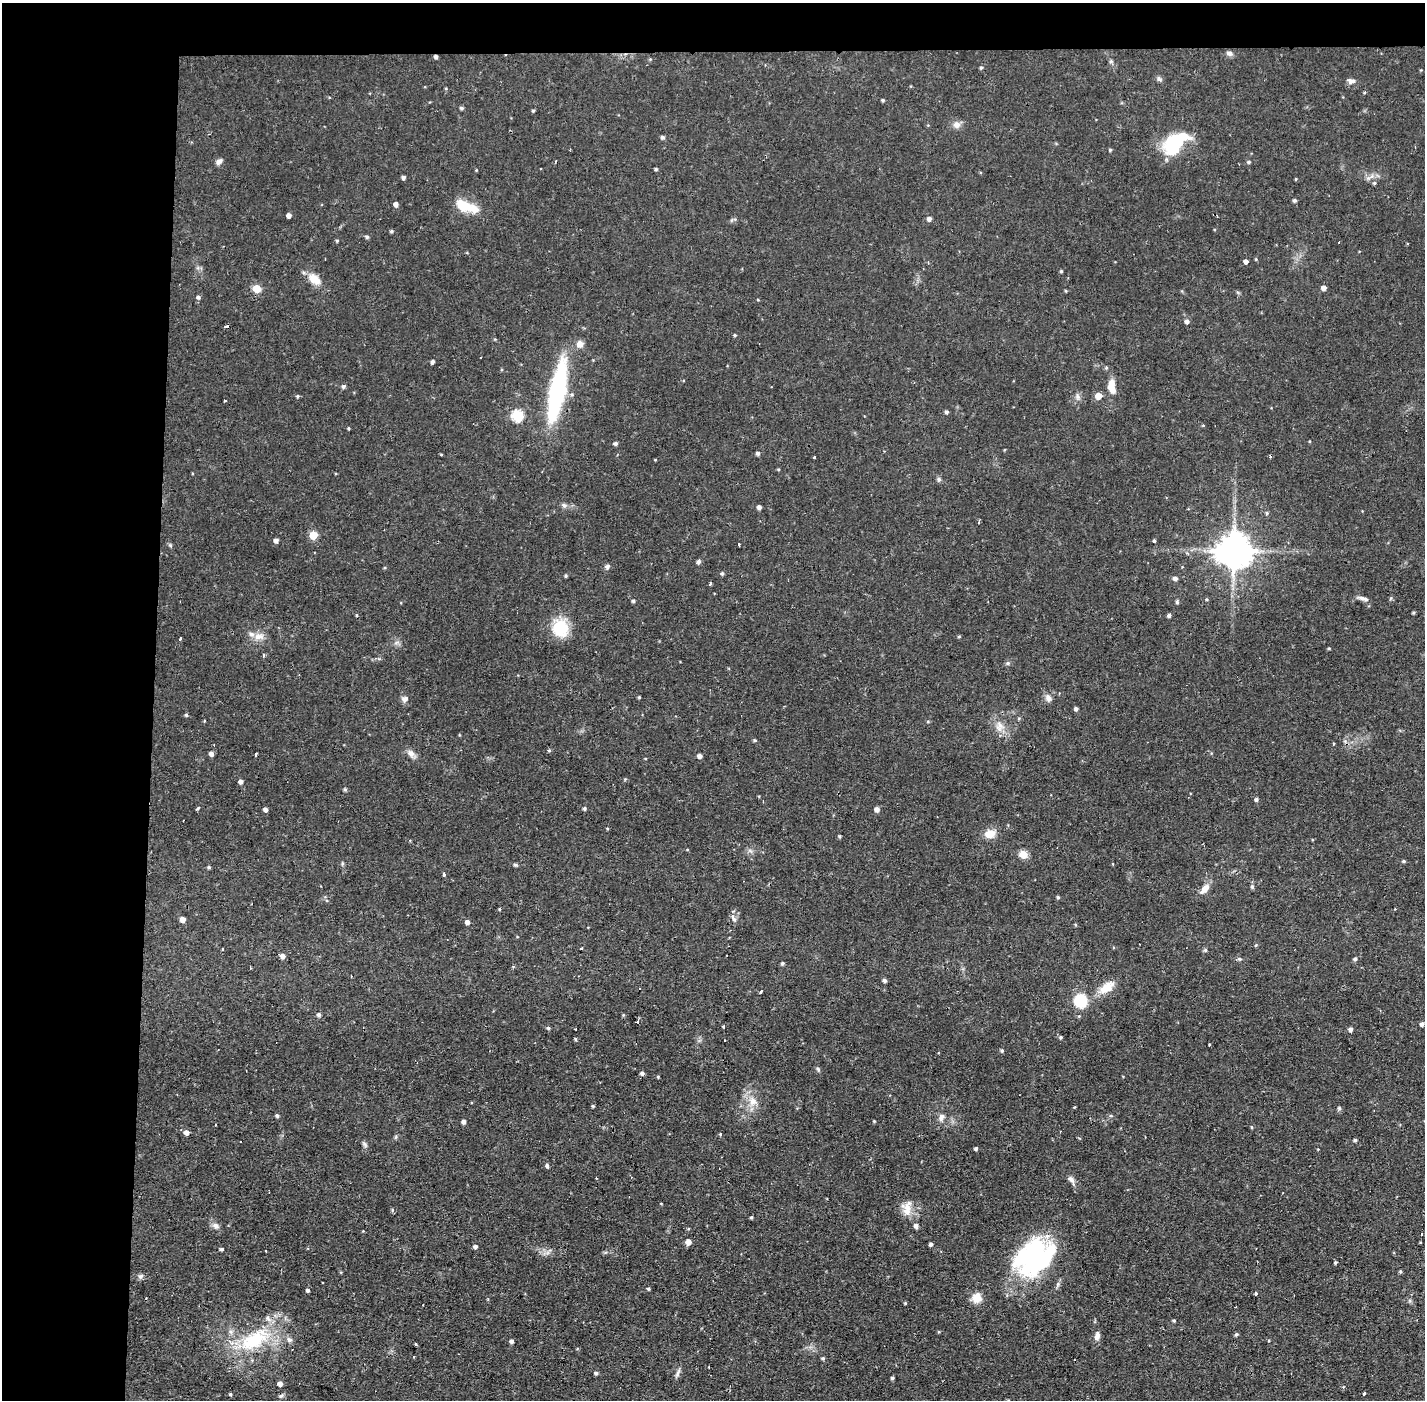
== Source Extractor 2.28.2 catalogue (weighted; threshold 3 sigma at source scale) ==
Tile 1 of 3 x 3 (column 1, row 1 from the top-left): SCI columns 1-1423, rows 2849-4246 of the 4268 x 4300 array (HDU 1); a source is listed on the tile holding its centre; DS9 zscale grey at full resolution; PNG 1427 x 1402 px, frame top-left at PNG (2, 3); no overlay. Shown black and unused: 14% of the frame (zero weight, under 2 of 3 exposures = <1% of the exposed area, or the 3 px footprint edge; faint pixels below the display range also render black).
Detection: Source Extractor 2.28.2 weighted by HDU 2 'WHT'; one run over the whole footprint, this tile lists its part. Background 0.056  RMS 0.0057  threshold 0.0255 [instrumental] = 3 sigma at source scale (4.5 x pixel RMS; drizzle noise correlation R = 1.50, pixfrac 1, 0.05/0.05 arcsec/px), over >= 5 px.
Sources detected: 217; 4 inside a brighter object's white glare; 7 cosmic-ray / hot-pixel residue — not listed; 5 inside a brighter listed object's ellipse — not listed separately; the other 201 listed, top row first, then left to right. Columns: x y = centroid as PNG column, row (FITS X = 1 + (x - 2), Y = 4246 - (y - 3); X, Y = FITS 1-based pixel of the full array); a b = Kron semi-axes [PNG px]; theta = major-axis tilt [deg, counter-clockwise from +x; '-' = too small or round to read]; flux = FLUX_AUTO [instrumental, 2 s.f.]
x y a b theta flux
1229 53 9 6 -17 1.7
436 57 4 3 - 1.6
1111 61 6 4 44 0.82
981 68 5 4 - 0.88
1159 79 8 6 -45 1.3
1351 81 11 6 -2 2.2
883 100 3 3 - 0.95
462 108 5 4 - 1.1
533 111 4 3 - 0.73
957 125 10 9 - 3.3
663 137 4 4 - 1.4
1173 147 16 13 6 25
1110 150 4 4 - 0.75
219 161 9 6 47 2.1
1249 162 5 4 - 0.91
540 168 3 2 - 0.52
656 169 4 3 - 0.82
403 177 4 4 - 1.6
1368 178 7 5 44 1.6
1374 183 4 4 - 0.87
1294 200 4 4 - 1.3
396 204 4 4 - 2.9
463 205 24 13 -35 12
289 215 4 4 - 2.7
929 219 5 4 - 2.1
391 231 4 4 - 0.93
367 237 5 4 - 1.2
337 241 4 4 - 0.68
1246 261 4 4 - 2.4
1061 271 4 3 - 0.7
314 279 16 10 -37 8.1
1323 288 4 4 - 2.8
257 289 5 5 - 18
1066 291 4 3 - 0.59
198 297 5 4 - 1.3
758 300 4 3 - 0.46
1187 321 5 5 - 1.9
735 335 4 3 - 0.68
580 344 9 8 - 3.6
432 362 4 3 - 1.6
343 386 5 4 - 1.5
1112 386 18 8 -83 8
557 391 49 12 79 100
297 396 5 4 - 0.78
1098 396 5 5 - 6.6
1078 397 8 6 -57 1.9
946 412 4 4 - 1.3
517 416 6 6 - 47
348 428 4 3 - 0.54
615 443 5 4 - 1.3
758 453 4 4 - 1.5
441 454 5 3 - 0.46
814 457 3 2 - 0.71
655 460 3 3 - 0.43
778 469 5 3 - 0.5
939 479 7 5 -89 1.2
564 505 8 6 -25 1.7
759 507 4 4 - 2.1
1267 513 5 4 - 0.92
979 522 4 3 - 0.61
313 535 5 5 - 16
276 541 4 4 - 2.3
1154 541 3 3 - 2.1
739 544 3 2 - 1.3
170 545 5 5 - 0.75
1234 550 10 10 - 1400
699 562 5 4 - 1.6
607 566 7 6 - 1.5
722 573 4 4 - 1.1
566 576 4 4 - 0.75
1175 578 5 4 - 1.9
710 584 3 3 - 0.91
1363 598 15 5 -15 2.2
633 601 4 4 - 1.1
1177 602 6 5 - 0.81
1413 612 3 3 - 0.73
356 615 4 3 - 0.63
1169 615 4 4 - 1.4
560 628 18 16 -79 22
259 636 16 8 13 4.6
959 636 4 4 - 0.63
180 638 3 2 - 0.73
396 643 7 4 19 1.3
1329 648 4 3 - 0.58
263 655 3 3 - 3.2
1008 663 6 5 - 1
639 697 3 3 - 0.62
1048 698 10 8 -61 2.6
405 699 9 7 12 2.4
1076 709 4 3 - 1.5
186 715 4 4 - 0.81
1000 726 15 12 -86 6
755 740 5 4 - 0.77
1333 744 3 3 - 1.4
549 750 5 4 - 0.75
411 753 11 8 -41 3
211 754 4 4 - 2.5
256 754 3 3 - 2.9
700 756 4 4 - 2.5
240 782 5 5 - 2
345 790 5 4 - 0.9
1256 799 4 4 - 1.3
198 808 5 3 - 1.5
265 809 4 4 - 2.4
584 809 4 4 - 0.93
877 809 5 4 - 2.9
607 828 4 3 - 0.53
990 834 14 10 15 6.3
839 836 4 4 - 0.78
750 851 7 4 -19 1.3
1023 854 9 8 - 5.7
1403 861 5 4 - 0.81
515 865 6 4 -20 0.84
209 867 4 4 - 0.79
444 874 4 3 - 1.7
1252 886 6 5 - 1.2
1205 889 14 7 48 5
1058 897 4 3 - 0.79
499 909 4 3 - 0.63
732 916 8 6 -87 2.2
182 919 4 4 - 4.1
467 922 4 4 - 2.4
1256 945 5 4 - 0.56
222 948 3 3 - 1.8
581 948 3 2 - 1.1
1205 950 5 5 - 0.86
282 956 5 5 - 3.1
1239 959 6 5 - 0.89
1355 959 5 4 - 1.3
782 963 4 4 - 1
884 980 4 4 - 1.4
1106 988 22 11 34 9.2
761 991 4 2 - 1.1
1080 1001 12 11 - 20
319 1015 5 5 - 1.4
623 1015 5 4 - 0.59
637 1022 4 3 - 3.2
1422 1024 5 5 - 1.6
724 1026 3 3 - 1.3
548 1028 5 4 - 0.89
1350 1029 4 4 - 2.2
1061 1037 4 4 - 0.92
575 1039 4 3 - 0.82
1209 1045 3 2 - 0.56
1002 1051 5 4 - 0.93
818 1069 6 5 - 0.94
642 1073 4 4 - 1.5
658 1077 3 3 - 0.6
753 1101 15 11 -58 6.9
593 1106 3 3 - 0.67
1074 1107 5 3 - 0.46
1339 1108 6 5 - 0.89
277 1115 4 4 - 1.1
941 1117 10 8 67 2.8
874 1121 4 3 - 0.56
464 1122 4 4 - 1.9
1251 1127 5 3 - 0.52
186 1132 5 5 - 3
720 1134 3 3 - 0.83
1355 1140 3 3 - 1.1
365 1144 9 5 -46 1.3
976 1149 4 3 - 1.3
547 1166 5 4 - 1.5
1071 1179 12 6 -61 2.5
661 1203 4 2 - 0.38
907 1208 23 11 77 6.8
392 1210 6 5 - 0.81
751 1217 3 3 - 0.76
216 1226 10 7 -32 2.4
916 1226 5 4 - 2.2
363 1231 3 3 - 0.38
1421 1234 3 2 - 0.89
688 1242 5 5 - 4.2
931 1244 4 4 - 1.3
475 1247 4 4 - 1.5
222 1249 4 3 - 0.99
266 1251 3 2 - 0.47
1042 1260 62 23 41 57
1335 1262 3 3 - 0.94
1400 1272 3 3 - 0.75
140 1276 8 6 17 1.5
648 1289 3 3 - 0.85
307 1291 4 3 - 19
1255 1294 4 3 - 5.9
977 1298 10 9 - 7.6
905 1303 3 3 - 0.62
1174 1320 4 4 - 0.71
1236 1334 4 4 - 1.1
1097 1336 11 6 80 2.9
253 1340 45 25 35 43
289 1340 8 6 -39 2
512 1341 4 4 - 1.8
416 1344 3 2 - 1.7
823 1358 5 4 - 0.89
596 1373 4 4 - 1.2
677 1373 14 5 67 1.9
892 1378 4 3 - 0.95
280 1384 5 5 - 2.8
1364 1393 3 3 - 2.5
230 1394 3 3 - 0.88
281 1396 7 5 22 1.1
Overlapping masked pixels (flux is a lower limit): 2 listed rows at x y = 436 57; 557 391